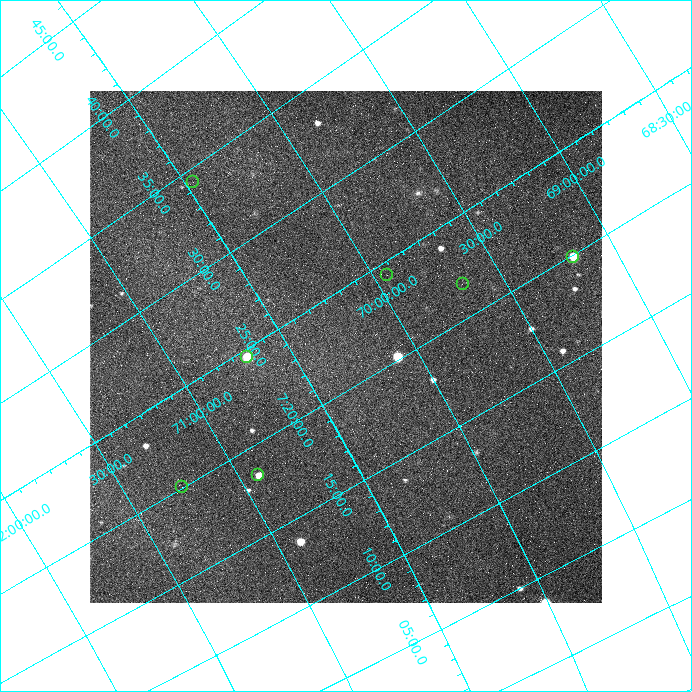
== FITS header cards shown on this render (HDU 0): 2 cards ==
NAXIS1  =                  512 /fastest changing axis
NAXIS2  =                  512 /next to fastest changing axis

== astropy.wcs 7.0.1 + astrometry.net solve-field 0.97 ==
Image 512 x 512 px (HDU 0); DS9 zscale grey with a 90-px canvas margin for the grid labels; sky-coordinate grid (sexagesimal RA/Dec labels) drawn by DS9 from the SOLVED WCS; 7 Tycho-2 reference stars matched to detected sources circled (green)
Header WCS: none
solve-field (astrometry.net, Tycho-2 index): SOLVED blind (the file carries no WCS)
Solved WCS: RA---TAN-SIP/DEC--TAN-SIP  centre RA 07:22:10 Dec +70:16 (110.54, +70.27 deg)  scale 16.8 arcsec/px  FOV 143.0' x 143.5'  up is +120 deg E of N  parity flipped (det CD > 0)
(file carries no celestial WCS; the grid is the blind solution)
Tycho-2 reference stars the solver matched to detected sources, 7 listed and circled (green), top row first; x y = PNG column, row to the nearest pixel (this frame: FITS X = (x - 90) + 1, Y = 512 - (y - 91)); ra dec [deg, ICRS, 3 dp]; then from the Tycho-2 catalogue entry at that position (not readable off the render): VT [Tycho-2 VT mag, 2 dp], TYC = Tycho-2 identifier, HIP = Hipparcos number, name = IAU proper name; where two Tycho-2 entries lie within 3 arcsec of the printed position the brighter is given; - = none
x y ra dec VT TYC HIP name
193 182 113.588 +70.466 9.24 4364-923-1 - -
573 257 109.972 +69.178 9.76 4360-838-1 - -
387 275 111.085 +69.947 8.77 4364-1077-1 35925 -
463 284 110.434 +69.671 8.60 4364-97-1 35681 -
247 357 111.139 +70.686 8.10 4364-410-1 35942 -
258 475 109.587 +70.919 8.78 4364-804-1 35368 -
182 487 110.008 +71.255 8.49 4368-1182-1 - -